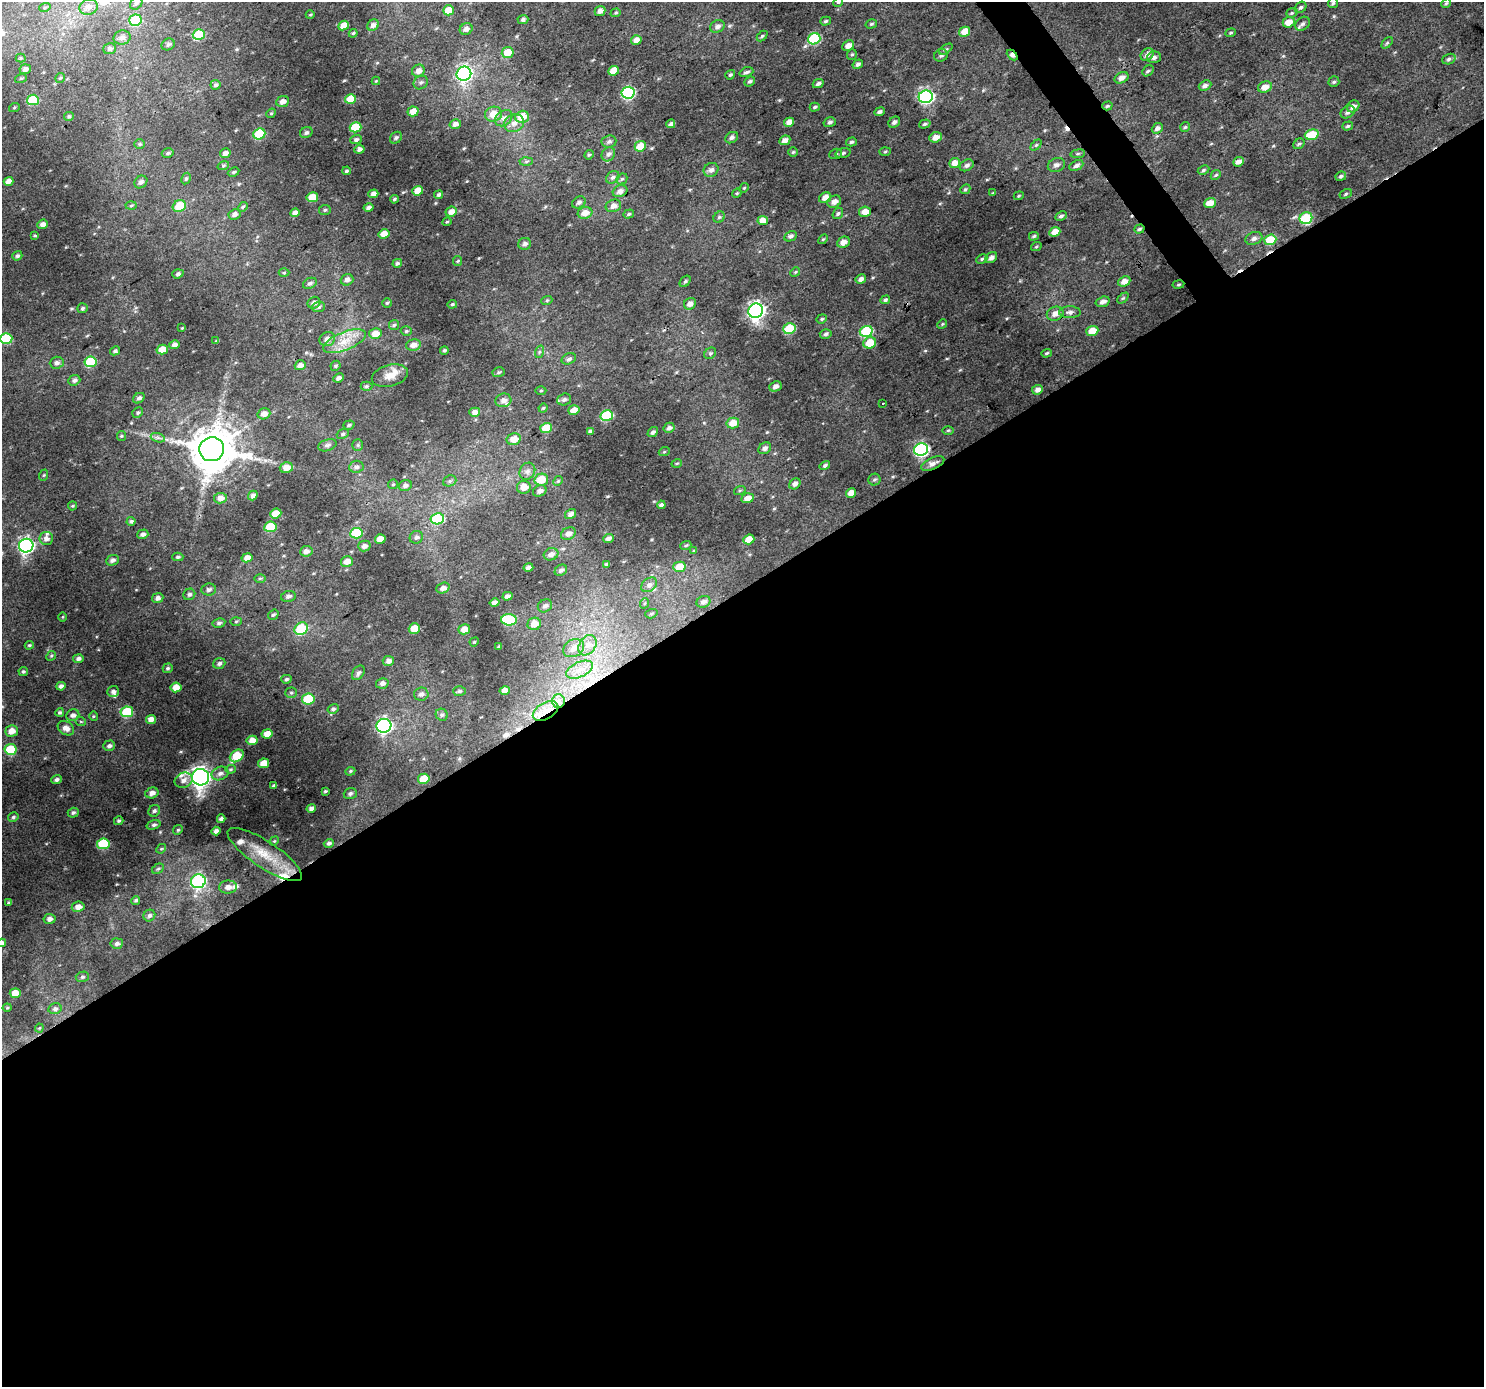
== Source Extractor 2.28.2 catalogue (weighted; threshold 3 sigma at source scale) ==
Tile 15 of 4 x 4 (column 3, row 4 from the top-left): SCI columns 2967-4448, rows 190-1574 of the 5929 x 5853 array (HDU 1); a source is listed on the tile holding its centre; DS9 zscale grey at full resolution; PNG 1486 x 1389 px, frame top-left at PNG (2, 2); each listed source drawn as its Kron ellipse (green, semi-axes under 4 px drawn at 4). Shown black and unused: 58% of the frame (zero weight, under 3 of 4 exposures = <1% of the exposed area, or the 3 px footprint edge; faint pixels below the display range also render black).
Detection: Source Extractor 2.28.2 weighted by HDU 2 'WHT'; one run over the whole footprint, this tile lists its part. Background 0.0256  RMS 0.0046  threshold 0.0205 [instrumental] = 3 sigma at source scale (4.5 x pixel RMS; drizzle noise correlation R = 1.50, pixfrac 1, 0.0396/0.0396 arcsec/px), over >= 5 px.
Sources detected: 434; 4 cosmic-ray / hot-pixel residue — neither listed nor drawn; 7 inside a brighter listed object's ellipse — not listed separately; the other 423 listed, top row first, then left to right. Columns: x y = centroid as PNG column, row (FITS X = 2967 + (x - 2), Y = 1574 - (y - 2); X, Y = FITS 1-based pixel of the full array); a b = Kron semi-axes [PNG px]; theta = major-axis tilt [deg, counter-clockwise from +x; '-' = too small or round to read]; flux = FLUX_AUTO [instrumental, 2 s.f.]
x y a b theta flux
838 2 5 4 - 0.57
136 3 7 5 44 1
1333 3 5 5 - 0.78
1446 3 5 4 - 0.65
45 7 6 4 19 0.6
89 7 9 8 - 2.6
1301 7 6 5 - 0.9
448 10 5 5 - 6.6
600 11 5 4 - 2.1
616 13 5 4 - 0.57
1292 13 6 4 21 0.65
310 15 4 3 - 0.35
135 20 6 5 - 19
523 20 5 4 - 0.98
826 21 5 4 - 0.75
1289 22 6 5 - 4.6
871 24 6 4 16 0.64
1302 24 8 6 43 1.4
373 25 6 5 - 1.9
344 26 5 4 - 5.1
717 26 7 6 - 1.8
466 29 6 5 - 1.8
965 32 5 4 - 5.2
353 33 4 3 - 0.52
1231 33 5 4 - 0.6
199 35 6 5 - 18
762 36 6 4 45 0.61
122 37 8 7 - 2
814 39 6 5 - 35
636 40 5 4 - 3.1
1387 43 7 4 45 0.7
168 44 7 5 30 1.2
848 46 6 5 - 2.8
110 49 6 5 - 1.3
946 49 7 4 35 0.84
508 53 6 5 - 7.9
852 54 5 5 - 0.66
1147 54 7 5 42 1.8
941 55 7 6 - 1.2
1012 55 6 3 -43 2.7
1154 57 7 5 14 1.5
21 58 5 4 - 0.61
1449 59 7 5 19 1
858 64 5 4 - 1.2
25 69 6 4 22 1.8
418 71 6 6 - 2.9
614 71 5 4 - 6.9
1148 71 6 5 - 0.74
746 72 7 4 20 1.3
464 74 7 7 - 120
730 75 5 4 - 0.84
21 78 6 3 19 0.55
60 78 5 4 - 0.64
1122 78 7 5 28 2.2
376 81 4 4 - 0.41
750 81 5 4 - 0.91
421 82 7 6 - 1.2
1334 82 5 5 - 0.78
818 84 6 4 27 1.3
215 85 5 5 - 0.99
1205 85 6 5 - 1.3
1265 87 7 5 21 3.3
628 93 6 6 - 59
926 97 7 6 - 92
350 99 5 5 - 10
33 100 6 5 - 17
283 102 6 5 - 2.7
1107 106 5 4 - 0.76
1353 106 6 5 - 2
815 107 5 3 - 0.72
14 108 5 3 - 0.47
413 111 5 5 - 4.5
879 112 5 4 - 1.1
1348 112 8 5 35 1.4
271 113 5 4 - 0.55
493 114 9 7 13 6.2
69 116 5 4 - 0.73
522 117 7 6 - 8.5
504 118 9 7 37 2.2
789 122 5 4 - 3.7
830 122 6 5 - 1.1
894 122 6 5 - 1.4
514 123 10 8 27 3
455 124 6 5 - 2.1
671 124 4 3 - 1.2
925 124 6 4 18 0.72
1348 126 5 4 - 0.77
355 127 6 5 - 16
1185 127 5 5 - 0.68
1157 128 6 5 - 1.6
306 133 6 5 - 1.1
259 134 6 5 - 25
1312 135 7 5 16 14
936 137 6 5 - 3.4
396 138 6 5 - 1
732 138 7 5 34 1.1
356 140 5 4 - 1
785 140 6 4 25 2.5
609 142 7 6 - 1.2
851 142 5 4 - 0.77
140 144 5 4 - 0.66
1299 144 6 5 - 0.84
1036 145 6 4 44 0.68
640 146 6 5 - 8.3
359 149 5 4 - 1.4
793 152 5 5 - 0.61
885 152 5 3 - 0.5
168 153 6 4 16 0.76
225 153 5 4 - 2
843 153 7 4 16 0.99
608 154 7 6 - 1.6
836 154 6 5 - 0.77
1078 154 7 3 8 0.68
589 155 5 4 - 0.6
526 161 6 4 1 0.78
1238 162 5 4 - 2.3
954 163 5 5 - 3.5
967 165 7 5 28 1.3
1056 165 9 6 21 1.6
1076 165 7 5 27 1.5
223 166 6 4 18 0.63
711 170 8 6 30 1.7
1203 170 6 4 27 0.72
347 171 4 3 - 0.63
234 172 6 4 26 0.72
1216 175 5 4 - 0.67
1341 176 5 4 - 0.9
613 177 7 5 33 1.4
186 179 6 4 62 0.75
622 179 6 5 - 0.78
8 181 5 4 - 2.3
141 182 7 5 41 1.5
744 188 5 4 - 0.47
965 189 5 4 - 0.64
418 191 5 4 - 6.2
620 191 7 5 26 2
737 193 5 3 - 0.45
993 193 3 3 - 0.44
373 194 5 4 - 2.2
1346 194 6 4 28 0.67
439 195 4 3 - 0.94
1019 196 5 4 - 0.51
312 197 6 5 - 7.7
825 198 6 5 - 3.3
394 199 4 3 - 0.61
579 202 7 5 31 1.2
834 202 7 6 - 2.5
1210 203 6 5 - 5.1
131 206 5 3 - 0.55
179 206 7 5 28 11
613 206 8 6 18 2.6
243 207 5 4 - 0.7
368 208 5 3 - 1.3
325 210 6 5 - 0.71
451 212 6 5 - 2.4
865 212 6 5 - 4
295 213 5 4 - 2.1
585 213 7 6 - 3.8
838 213 6 4 56 0.82
234 214 6 5 - 1.9
629 214 5 4 - 0.8
1061 216 6 4 25 0.96
719 217 6 5 - 0.78
1306 218 6 6 - 26
763 220 5 4 - 3.5
447 222 4 3 - 0.42
43 224 5 4 - 1.9
1139 229 5 4 - 0.79
1055 232 5 4 - 4.5
384 234 5 4 - 4.3
35 235 4 3 - 0.5
790 236 6 5 - 1.3
1034 236 5 3 - 0.69
1254 238 8 6 20 1.8
823 239 5 3 - 0.53
1270 240 6 5 - 14
843 242 6 5 - 3.1
525 244 6 6 - 1.4
1036 247 5 3 - 0.44
17 256 5 4 - 0.85
991 258 6 5 - 1.7
982 259 6 4 25 0.81
458 261 5 4 - 0.54
397 263 5 4 - 0.84
795 272 5 4 - 0.55
284 273 5 3 - 0.47
178 274 6 4 19 1.1
861 279 5 4 - 1.9
347 280 6 5 - 1.9
685 281 6 4 48 0.8
1124 281 6 5 - 3.1
310 283 7 5 26 1
1178 284 6 3 9 0.52
1123 298 6 4 44 0.68
547 300 5 3 - 0.5
885 300 5 4 - 0.9
1103 302 7 5 16 2.1
314 303 6 6 - 1.7
387 303 5 4 - 0.67
452 304 5 4 - 0.58
690 304 6 5 - 2.1
319 307 6 5 - 0.92
82 308 5 5 - 0.8
756 311 7 7 - 170
1070 312 10 6 0 1.7
1055 314 8 6 22 3.1
822 319 5 4 - 0.58
942 324 5 4 - 0.52
394 325 5 5 - 0.74
182 328 4 3 - 0.35
789 329 6 5 - 23
406 331 5 4 - 0.66
866 331 6 5 - 30
1092 331 6 5 - 6.4
375 334 6 5 - 4.5
826 334 6 5 - 1
6 338 6 5 - 18
327 339 8 7 - 2.5
216 341 4 4 - 0.36
344 341 22 9 22 7.4
870 343 6 5 - 8.8
174 345 5 4 - 1.5
413 345 7 5 13 2.6
162 350 5 5 - 5.4
444 350 4 4 - 0.69
115 351 5 4 - 0.89
539 352 6 4 71 0.75
710 353 6 5 - 0.8
1047 353 5 4 - 0.67
569 359 7 5 23 1.2
90 362 6 5 - 23
57 363 7 6 - 1.5
300 365 6 5 - 2.3
335 366 5 4 - 0.68
499 372 6 5 - 0.71
390 376 18 11 15 4.4
339 378 5 4 - 1.4
74 380 6 5 - 1.4
366 386 6 4 2 0.77
775 386 6 5 - 1.8
541 390 5 3 - 0.49
1037 390 5 4 - 2.2
139 398 6 4 37 1.3
564 399 7 6 - 1.4
503 400 8 6 16 2.3
883 404 3 2 - 0.67
543 408 5 4 - 0.54
574 410 6 5 - 4.3
138 412 5 5 - 0.85
475 412 5 4 - 2.3
264 414 6 5 - 2.7
607 415 6 5 - 27
733 423 6 5 - 5.6
349 425 6 4 18 0.69
546 428 6 5 - 12
669 428 6 5 - 1.6
948 430 6 4 1 0.55
590 431 4 3 - 0.86
653 432 6 4 39 1.1
343 434 6 4 21 0.71
121 436 5 4 - 0.56
158 438 7 4 -19 1.2
514 439 7 6 - 4.7
327 445 9 5 18 1.4
358 445 6 5 - 0.77
765 448 7 5 36 1.5
212 449 12 12 - 2000
921 450 7 6 - 77
664 452 5 3 - 0.45
677 463 5 3 - 0.5
933 463 12 5 25 2.3
825 465 5 4 - 0.97
356 467 7 6 - 1.3
286 468 6 5 - 3.5
527 471 9 7 60 2
44 475 6 3 71 0.47
541 480 7 6 - 8.8
874 480 6 6 - 0.84
450 481 7 5 22 0.95
558 481 5 4 - 0.5
393 484 5 5 - 0.56
795 484 6 5 - 1.4
405 486 7 5 24 1.4
524 487 7 6 - 4
740 490 6 4 19 0.57
540 491 7 5 25 1.8
851 493 5 4 - 2.9
253 495 5 4 - 1.7
220 498 6 5 - 3
747 498 6 5 - 3.3
661 505 4 3 - 1
72 506 4 4 - 0.46
276 513 6 5 - 6
571 514 6 4 32 1.5
437 519 7 5 11 32
131 521 4 4 - 0.8
270 527 6 5 - 18
356 533 6 5 - 19
143 534 5 4 - 1.2
568 534 7 6 - 2
416 537 7 6 - 1.2
46 538 7 6 - 1.9
608 538 5 4 - 1.4
380 539 5 4 - 4.7
749 539 6 4 20 5.5
686 545 5 3 - 0.52
26 546 7 7 - 110
364 546 6 5 - 1.9
306 551 6 5 - 2.2
694 551 4 4 - 0.42
551 554 7 6 - 2
178 557 5 4 - 0.75
247 558 5 4 - 3.2
112 560 6 5 - 1.4
347 561 6 5 - 3.5
607 564 4 4 - 0.87
528 567 5 3 - 1.5
679 567 6 5 - 7
561 570 6 5 - 1.3
260 578 6 4 0 0.61
649 585 9 6 38 1.8
443 588 7 5 21 1.9
209 590 7 6 - 1.3
189 594 6 5 - 0.98
288 596 7 5 11 1.5
507 596 5 4 - 1.5
158 598 5 5 - 1.8
703 602 7 5 20 1.7
495 603 5 4 - 1.9
645 603 5 3 - 0.51
545 606 7 6 - 1.6
651 614 6 4 18 0.78
273 615 5 4 - 0.83
63 617 5 3 - 0.36
509 620 8 5 -3 31
236 621 5 3 - 0.5
219 623 6 4 11 1.1
534 624 7 6 - 4.4
301 629 7 6 - 23
414 629 6 5 - 7
464 629 6 5 - 3.5
474 642 5 4 - 0.48
29 645 4 3 - 0.55
587 645 11 8 57 3.2
499 646 3 3 - 0.55
574 648 11 8 30 3.4
51 656 5 4 - 0.59
78 659 5 4 - 1.4
388 661 6 5 - 1.8
219 663 6 5 - 1.2
168 668 5 4 - 0.81
580 670 14 7 24 4.2
23 671 5 4 - 0.82
358 673 8 5 56 1.3
286 679 5 4 - 0.77
382 683 6 5 - 1.6
61 686 4 4 - 1.3
176 687 5 5 - 5
505 690 5 4 - 3.1
113 691 5 5 - 1.3
459 691 6 5 - 0.81
291 693 5 5 - 0.71
421 694 7 6 - 1.8
308 699 6 5 - 20
558 701 7 6 - 1.7
333 709 6 4 32 1
545 711 14 8 30 5.3
60 712 4 4 - 0.77
127 712 6 5 - 18
73 715 6 5 - 1.5
442 715 6 5 - 1
93 716 5 3 - 0.43
151 719 5 4 - 2.8
81 722 5 3 - 0.44
384 726 7 7 - 95
66 728 9 6 -32 2.7
12 731 6 5 - 3.5
267 734 5 4 - 4.5
252 740 5 4 - 3.8
109 746 6 5 - 1.2
11 749 6 5 - 17
237 756 7 5 36 15
264 763 5 4 - 5.6
230 769 5 4 - 0.59
350 771 5 4 - 0.59
220 773 9 6 23 1.7
200 777 8 8 - 270
424 779 6 5 - 8.9
57 780 5 4 - 1.3
184 780 9 7 23 2.3
274 786 3 3 - 0.75
325 791 3 3 - 0.55
152 793 7 5 17 2.1
350 793 6 5 - 1
311 809 5 4 - 1.7
154 811 6 5 - 1.1
73 813 5 5 - 0.89
13 817 5 4 - 0.87
221 819 4 3 - 1.3
119 821 5 4 - 0.69
154 825 7 4 17 0.95
178 830 5 4 - 0.67
216 831 4 4 - 1.7
274 841 5 4 - 0.44
329 843 5 4 - 1.1
103 844 6 5 - 24
161 849 5 4 - 0.54
265 855 44 13 -34 14
158 869 6 4 29 0.67
198 881 7 7 - 67
228 887 9 6 1 2.8
136 900 4 4 - 0.79
8 903 3 3 - 0.66
78 907 6 5 - 2.9
149 915 6 5 - 1.2
49 919 6 5 - 2
2 943 4 4 - 1.2
117 943 6 5 - 1.3
82 977 7 5 15 0.93
15 993 5 4 - 6.2
7 1008 4 4 - 0.45
55 1009 6 5 - 1.2
39 1028 4 4 - 0.42
Overlapping masked pixels (flux is a lower limit): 7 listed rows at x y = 1147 54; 1012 55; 1107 106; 1139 229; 1270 240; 933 463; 545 711
Isophote crosses this tile's border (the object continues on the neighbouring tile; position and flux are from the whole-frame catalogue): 4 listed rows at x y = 838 2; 89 7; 6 338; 2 943